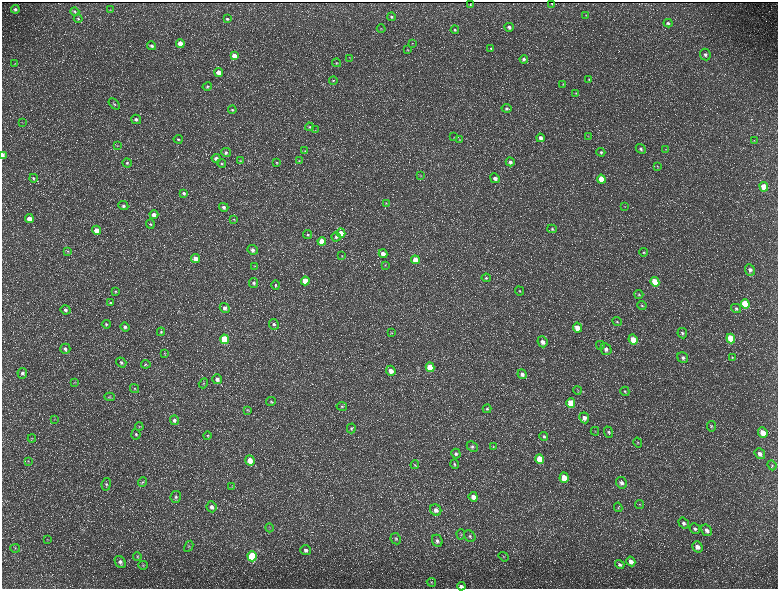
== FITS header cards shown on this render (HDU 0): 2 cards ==
NAXIS1  =                 1552 / length of data axis 1
NAXIS2  =                 1173 / length of data axis 2

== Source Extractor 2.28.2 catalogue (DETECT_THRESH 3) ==
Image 1552 x 1173 px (HDU 0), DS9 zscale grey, zoomed out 1/2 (1 PNG px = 2 x 2 image px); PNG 780 x 591 px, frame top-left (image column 1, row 1173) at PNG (2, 2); each listed source drawn as its Kron ellipse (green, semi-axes under 4 px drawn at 4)
Background 217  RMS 9.8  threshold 29.3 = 3 sigma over >= 5 px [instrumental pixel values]
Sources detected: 229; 34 cannot appear on this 1/2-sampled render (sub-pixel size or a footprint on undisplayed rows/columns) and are neither listed nor drawn; the other 195 listed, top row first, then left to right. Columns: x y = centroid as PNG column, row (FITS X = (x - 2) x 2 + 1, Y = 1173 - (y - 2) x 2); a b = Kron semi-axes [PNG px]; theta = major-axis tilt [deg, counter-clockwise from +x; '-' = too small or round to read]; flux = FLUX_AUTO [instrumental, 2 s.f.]
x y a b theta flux
552 3 2 1 - 1200
470 5 2 2 - 1400
15 9 4 4 - 4800
110 10 3 3 - 1500
75 11 4 4 - 2800
586 15 3 2 - 1000
391 17 4 4 - 3300
78 19 4 3 - 2300
227 19 4 3 - 2700
668 23 4 4 - 3800
509 27 4 4 - 6100
381 28 4 3 - 1700
455 30 4 3 - 3000
180 44 4 4 - 23000
412 44 3 3 - 1400
152 46 4 4 - 5100
491 48 4 3 - 2100
407 50 4 3 - 1500
705 54 6 5 - 6300
234 56 4 4 - 22000
350 58 4 2 - 1400
524 59 4 3 - 4300
336 63 4 4 - 2700
14 64 4 2 - 1300
219 72 4 4 - 16000
589 79 3 3 - 1800
333 80 4 3 - 2200
563 84 4 3 - 1600
207 86 5 4 - 2900
576 93 4 3 - 1800
114 104 6 3 -46 2900
507 108 5 4 - 3600
232 110 4 4 - 2800
136 119 5 4 - 6700
23 123 3 2 - 990
309 127 4 4 - 2800
315 130 2 2 - 850
588 136 4 2 - 1100
454 137 3 2 - 1100
540 138 4 4 - 10000
178 139 4 4 - 3400
459 139 4 3 - 1700
755 141 3 2 - 1000
117 146 4 3 - 1500
641 149 5 4 - 4500
666 149 3 3 - 1600
305 151 4 4 - 2100
226 152 5 4 - 4400
601 152 4 4 - 3500
2 155 4 2 - 14000
216 158 4 4 - 5700
240 160 3 3 - 1100
299 161 3 3 - 1400
510 162 4 4 - 6000
127 163 4 4 - 3300
276 163 4 3 - 1900
222 164 4 4 - 2500
658 166 3 3 - 1400
420 176 3 3 - 1400
33 178 4 4 - 2600
495 178 5 4 - 9000
601 179 4 4 - 32000
764 187 5 4 - 36000
184 193 4 4 - 4400
386 203 3 2 - 1200
123 206 5 4 - 4900
224 207 4 4 - 6300
625 207 3 2 - 960
154 215 4 4 - 12000
29 219 4 4 - 20000
234 219 4 3 - 1500
150 224 5 4 - 2500
552 229 5 3 - 2800
97 230 4 4 - 18000
341 233 4 4 - 19000
308 234 4 4 - 3100
336 237 4 4 - 4600
322 241 4 4 - 31000
253 250 5 4 - 6700
68 251 3 2 - 1300
644 252 4 3 - 2200
383 254 4 4 - 15000
342 256 3 2 - 1100
196 258 4 4 - 15000
415 260 4 4 - 28000
385 265 4 3 - 1600
254 266 4 3 - 1500
750 270 6 5 - 9000
486 278 4 4 - 2900
305 281 4 4 - 40000
655 282 5 4 - 65000
254 283 5 4 - 4100
276 285 5 4 - 2600
115 291 4 3 - 1900
520 291 5 4 - 2600
639 294 4 4 - 2400
111 303 4 4 - 2300
745 304 5 4 - 89000
642 306 5 4 - 2400
225 308 5 4 - 7700
736 308 5 4 - 3900
65 310 5 4 - 4500
617 321 5 4 - 2800
106 324 4 4 - 2800
274 324 5 4 - 4900
125 327 5 4 - 5000
577 328 5 4 - 24000
161 332 4 4 - 2600
392 333 3 3 - 1200
682 333 5 4 - 4100
224 339 5 4 - 91000
633 339 5 4 - 31000
731 339 5 4 - 74000
542 342 5 5 - 11000
600 345 4 2 - 1600
65 349 5 5 - 6400
606 349 6 5 - 8000
164 353 3 2 - 900
732 357 4 3 - 1800
683 358 6 5 - 5900
121 362 5 4 - 4400
146 364 5 3 - 2100
430 367 5 4 - 62000
391 371 5 4 - 15000
22 373 5 4 - 4700
522 374 5 4 - 7100
217 379 5 4 - 8400
75 382 4 3 - 1500
203 383 5 3 - 2000
134 388 5 4 - 2700
578 390 4 2 - 1400
625 391 5 4 - 2700
110 397 5 4 - 2600
271 402 5 4 - 2600
571 403 5 4 - 51000
342 406 5 4 - 3200
487 409 4 4 - 2500
248 410 4 3 - 1600
584 418 5 5 - 10000
54 420 3 2 - 1200
174 420 4 4 - 5600
711 426 5 4 - 3000
139 427 4 3 - 1800
351 428 5 4 - 2800
595 431 4 2 - 1600
609 432 6 4 -69 3900
763 432 5 4 - 22000
136 434 5 4 - 3400
207 436 4 4 - 2300
544 436 4 4 - 3500
32 438 4 3 - 1600
638 442 5 3 - 2200
472 447 6 4 -42 4500
493 447 3 3 - 1300
456 453 5 4 - 4000
760 454 6 5 - 8600
540 459 5 4 - 51000
250 460 5 4 - 23000
28 461 4 3 - 1700
455 464 5 4 - 2800
415 465 4 4 - 2300
772 465 5 3 - 2100
564 478 5 4 - 31000
142 482 4 4 - 2700
622 483 6 5 - 7600
106 484 6 4 81 3900
232 486 3 3 - 1200
176 497 6 5 - 4400
473 497 5 4 - 12000
639 504 4 3 - 1500
211 507 5 5 - 7600
618 507 5 3 - 2000
436 510 6 5 - 9800
684 523 6 4 -55 5200
270 528 4 2 - 1600
695 529 6 4 -49 5000
707 530 6 5 - 7600
461 534 5 3 - 2400
470 536 6 5 - 4800
396 539 6 5 - 3800
48 540 4 3 - 1500
437 541 6 5 - 6500
189 546 6 4 61 3100
697 547 6 5 - 11000
15 548 5 4 - 2500
306 550 5 5 - 6600
252 556 5 4 - 160000
137 557 4 4 - 2100
504 557 5 2 - 1400
631 561 5 4 - 12000
120 562 6 5 - 6100
143 565 5 3 - 1700
620 565 5 4 - 3700
431 582 5 4 - 1900
461 586 4 3 - 6500
At the frame edge (FLAGS 8, measured only in part): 2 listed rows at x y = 2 155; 461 586
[34 sub-pixel or undisplayed-footprint detections neither listed nor drawn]